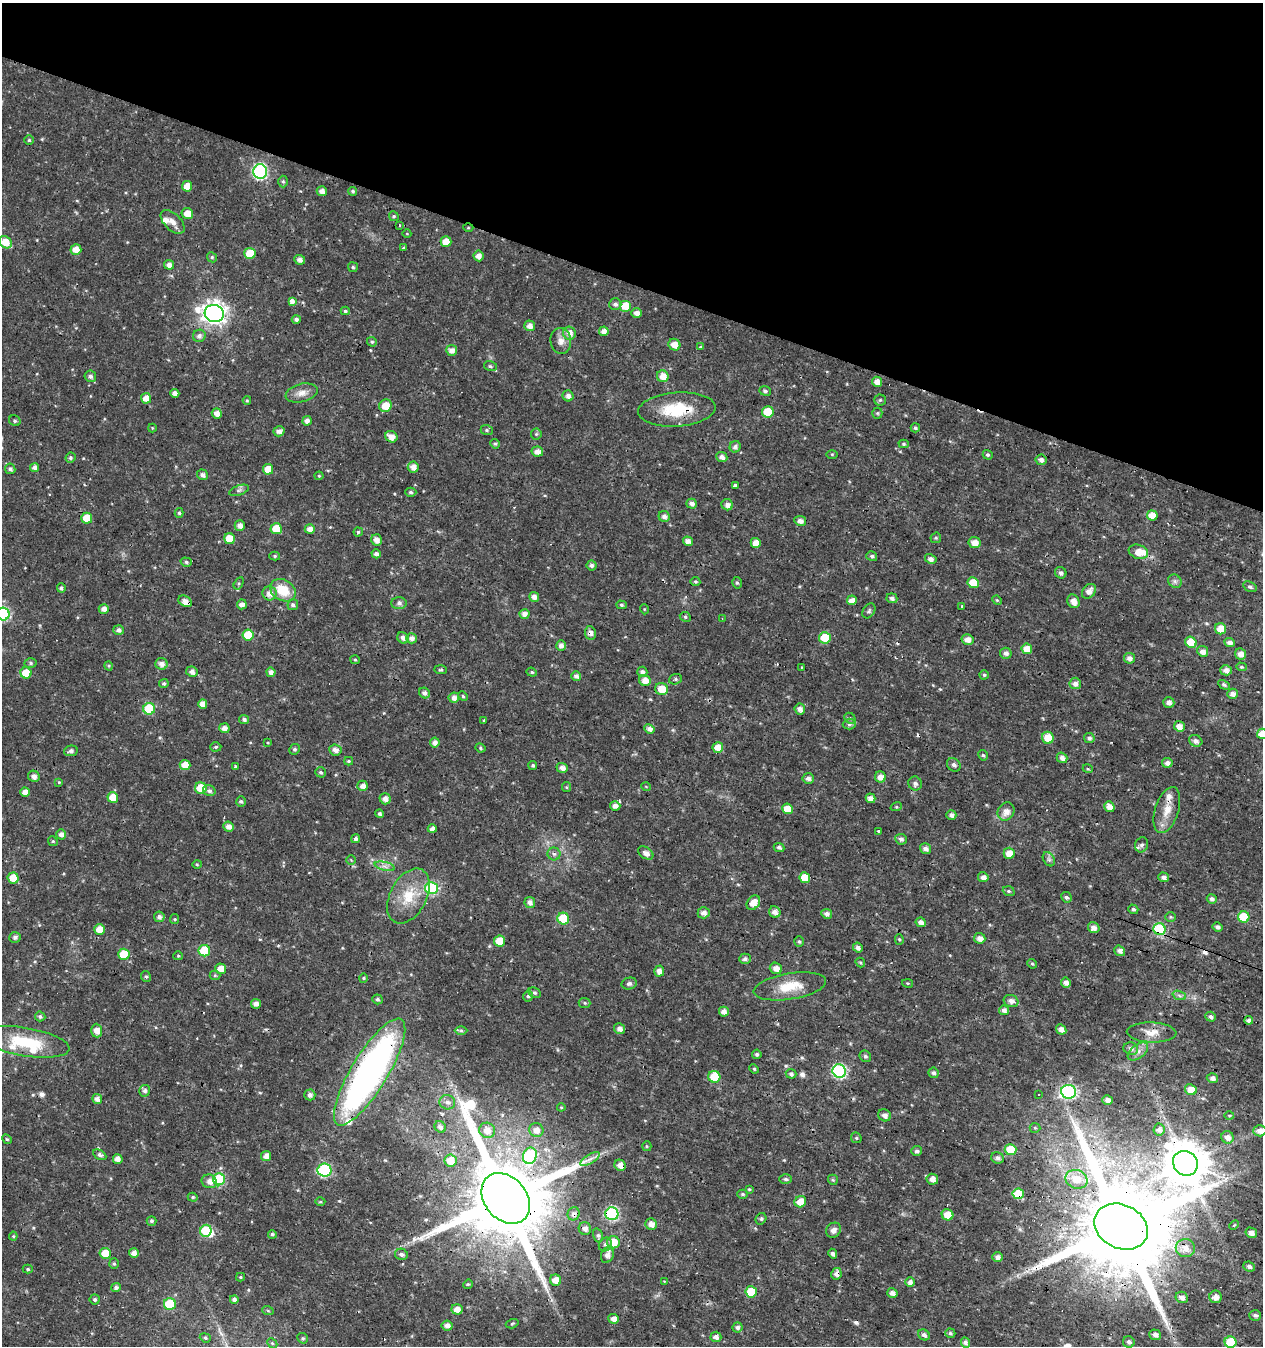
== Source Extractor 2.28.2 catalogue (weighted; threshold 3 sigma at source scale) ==
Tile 2 of 4 x 4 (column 2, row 1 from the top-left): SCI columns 1539-2799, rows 4031-5374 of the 5534 x 5379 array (HDU 1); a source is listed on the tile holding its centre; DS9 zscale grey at full resolution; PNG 1265 x 1348 px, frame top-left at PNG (2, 3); each listed source drawn as its Kron ellipse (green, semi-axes under 4 px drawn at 4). Shown black and unused: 21% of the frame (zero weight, under 3 of 4 exposures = <1% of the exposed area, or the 3 px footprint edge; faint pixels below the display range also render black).
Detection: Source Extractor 2.28.2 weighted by HDU 2 'WHT'; one run over the whole footprint, this tile lists its part. Background 0.0159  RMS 0.0022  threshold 0.00973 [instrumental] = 3 sigma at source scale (4.5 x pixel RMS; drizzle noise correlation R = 1.50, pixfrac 1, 0.0396/0.0396 arcsec/px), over >= 5 px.
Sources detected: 447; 2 inside a brighter object's white glare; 9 cosmic-ray / hot-pixel residue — neither listed nor drawn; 7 inside a brighter listed object's ellipse — not listed separately; the other 429 listed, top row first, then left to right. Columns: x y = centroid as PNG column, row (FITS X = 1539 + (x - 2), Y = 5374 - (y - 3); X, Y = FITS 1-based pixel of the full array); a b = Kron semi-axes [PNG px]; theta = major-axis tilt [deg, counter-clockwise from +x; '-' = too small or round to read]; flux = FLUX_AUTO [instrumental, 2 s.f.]
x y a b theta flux
29 140 5 4 - 0.34
260 171 7 7 - 38
283 181 6 5 - 0.33
187 186 5 5 - 2.8
322 191 5 4 - 1.2
353 191 4 4 - 0.43
187 214 6 5 - 2.5
394 216 5 4 - 0.32
173 222 15 8 -44 1.5
399 225 3 3 - 0.34
468 228 5 3 - 0.21
407 234 4 3 - 0.15
5 242 7 5 -41 3.3
446 242 5 5 - 2.4
403 247 3 2 - 0.33
76 249 5 5 - 2
250 253 5 5 - 5
479 256 5 5 - 1.3
212 257 5 4 - 0.34
300 260 5 4 - 0.93
169 265 5 5 - 1.2
353 267 5 5 - 0.34
292 301 4 3 - 8.6
615 304 6 6 - 0.74
625 306 6 6 - 3.7
345 311 4 4 - 0.33
214 313 9 8 - 160
637 313 5 5 - 1.3
296 319 4 4 - 0.67
530 326 5 5 - 1.3
604 331 5 4 - 1.2
569 333 6 6 - 1.8
199 336 6 6 - 0.83
561 341 13 10 -84 1.6
372 342 5 4 - 0.34
674 345 6 5 - 1.9
700 347 4 3 - 0.25
452 350 5 5 - 1.4
490 366 6 5 - 0.41
90 376 5 5 - 0.65
663 376 6 5 - 2.1
877 382 5 5 - 1.5
765 391 5 5 - 0.49
175 393 4 4 - 1
302 393 16 9 15 1.8
568 396 6 5 - 1
146 398 5 5 - 1.8
247 400 4 4 - 0.22
880 400 5 5 - 0.36
385 406 6 6 - 3.5
677 409 39 17 4 9.4
768 412 6 5 - 5.5
217 413 5 5 - 1.3
877 413 5 5 - 0.32
15 421 6 5 - 0.39
307 421 5 4 - 1
152 428 4 4 - 0.18
915 428 5 4 - 0.39
487 430 6 5 - 0.36
279 431 5 5 - 1
536 434 5 5 - 0.32
391 437 6 5 - 1.8
495 444 5 4 - 0.31
904 444 5 4 - 0.29
735 447 6 5 - 0.91
537 452 6 5 - 1.4
832 454 6 4 -1 0.25
988 455 5 4 - 0.4
722 457 5 5 - 1
70 458 5 4 - 0.45
1041 460 5 5 - 0.8
35 467 4 4 - 0.97
413 467 5 5 - 1.4
10 469 5 5 - 0.57
268 469 5 5 - 3.1
202 475 6 5 - 0.78
319 476 4 4 - 0.24
736 486 3 3 - 4.3
239 490 10 5 19 0.58
411 492 5 4 - 0.45
692 504 5 5 - 0.83
727 505 6 5 - 1.2
179 513 5 4 - 0.38
1152 515 5 5 - 3.1
664 516 5 5 - 0.98
87 518 5 5 - 4.3
800 521 6 5 - 1.1
240 526 5 5 - 1.2
276 529 5 5 - 4
310 529 5 5 - 1.3
358 532 4 4 - 0.33
936 538 5 5 - 0.33
229 539 5 5 - 4.8
377 540 6 5 - 1.4
688 541 5 4 - 1.2
756 543 5 5 - 2.2
975 543 6 5 - 1.8
1138 552 10 7 -18 3
376 554 4 4 - 0.88
275 556 5 4 - 0.35
872 556 5 5 - 0.44
931 559 6 4 -31 1.1
186 562 6 4 -16 0.42
592 565 5 5 - 0.65
1061 573 6 5 - 0.58
1175 581 7 6 - 0.61
695 582 5 4 - 0.36
239 583 6 4 59 0.34
737 583 6 4 -73 0.36
973 583 6 5 - 4.1
1250 587 7 4 -27 0.49
61 588 5 4 - 0.58
283 590 13 10 -31 5.3
1089 591 8 6 48 1.4
270 593 7 7 - 1.7
534 597 5 5 - 1.2
892 598 5 5 - 0.73
852 600 5 5 - 2.2
997 600 5 4 - 0.25
185 601 7 5 -34 1.5
1073 601 7 6 - 1.7
399 603 8 5 -2 0.62
242 604 5 5 - 1.1
293 605 5 5 - 0.54
622 605 5 4 - 0.36
961 606 3 3 - 0.46
104 609 5 4 - 1.1
644 609 5 3 - 0.18
869 611 8 5 56 0.45
3 614 6 6 - 27
524 614 5 4 - 1.2
685 617 6 4 -24 0.36
723 619 4 2 - 0.22
1220 629 5 5 - 3
119 630 5 4 - 0.75
590 633 7 5 -81 1
248 635 5 5 - 5.7
403 638 6 5 - 0.92
411 638 5 5 - 1.1
825 638 6 5 - 8.8
967 640 6 5 - 1.5
1191 642 6 5 - 4.3
1230 642 5 4 - 1.1
561 645 5 5 - 0.99
1027 649 5 5 - 2.5
1203 651 5 5 - 1.2
1006 653 6 5 - 0.77
1241 654 6 5 - 1.4
1129 658 5 5 - 1.1
355 660 5 4 - 0.25
31 663 6 5 - 0.43
161 664 6 6 - 1.2
109 666 5 3 - 0.22
801 667 3 3 - 0.43
1241 667 5 4 - 0.29
441 670 6 4 -3 0.31
1226 670 6 5 - 1.1
192 672 6 5 - 1.1
271 672 4 4 - 0.93
532 672 5 4 - 0.3
642 672 5 5 - 0.67
26 673 5 5 - 3.9
984 675 4 4 - 0.35
576 676 5 4 - 0.97
675 679 6 5 - 0.37
645 680 6 5 - 1.9
164 683 4 4 - 0.44
1075 683 6 5 - 0.98
1224 685 6 4 -30 0.43
662 689 6 6 - 3.2
424 693 6 5 - 0.75
1232 694 5 5 - 1.1
463 696 5 4 - 0.3
454 697 5 5 - 1.1
1169 703 6 5 - 1
203 704 5 4 - 1.4
149 709 6 6 - 12
800 709 5 5 - 1.1
850 718 6 5 - 0.41
244 719 5 4 - 0.52
484 720 3 3 - 0.9
849 724 6 5 - 0.62
1179 726 5 5 - 1.7
224 728 5 5 - 1.2
649 729 5 4 - 1
1262 734 5 5 - 3.1
1048 738 6 5 - 3.6
1089 738 5 5 - 0.56
1196 741 7 5 -30 0.86
268 743 4 2 - 0.18
435 743 5 5 - 1.1
216 747 5 4 - 0.36
480 748 5 3 - 0.32
718 748 5 5 - 2.9
295 749 5 5 - 0.41
335 750 6 5 - 1.2
71 751 7 5 11 0.75
983 755 5 4 - 0.35
1062 758 5 5 - 1
349 761 4 4 - 0.28
1167 763 5 5 - 1
185 765 5 5 - 2.9
533 765 4 4 - 0.38
954 765 7 6 - 0.7
235 766 3 3 - 0.39
562 768 5 5 - 1.2
1088 769 5 3 - 0.19
321 772 5 5 - 0.44
34 776 6 5 - 1.1
880 777 5 5 - 1.4
808 778 6 5 - 0.91
59 782 3 3 - 0.19
915 783 7 6 - 0.78
363 786 5 5 - 1.3
566 787 5 4 - 0.24
646 787 5 3 - 0.17
201 788 6 5 - 5
209 791 6 5 - 0.61
25 792 5 4 - 1.5
113 798 5 5 - 3.4
871 798 5 4 - 1.2
385 799 5 5 - 1.3
241 802 5 5 - 0.41
615 806 5 4 - 1.1
896 807 6 4 18 0.26
1109 807 6 5 - 1.6
788 809 5 5 - 4
1167 810 24 11 72 3.4
1006 811 9 8 - 1.8
379 814 4 4 - 0.44
951 815 5 4 - 0.98
229 827 5 5 - 1.3
432 829 4 4 - 1.1
879 832 3 3 - 0.97
61 834 5 5 - 1
356 839 4 4 - 0.64
901 839 6 5 - 0.66
53 841 5 4 - 0.27
1142 845 7 6 - 0.85
779 847 5 4 - 0.56
926 849 5 5 - 0.95
646 853 8 5 -34 1.4
1009 853 5 5 - 2.4
554 854 6 6 - 0.56
1049 859 7 5 -59 0.52
351 860 5 4 - 0.24
197 864 5 4 - 0.25
385 866 10 4 -13 0.73
983 877 5 5 - 0.98
1164 877 5 4 - 0.84
13 878 5 5 - 3.3
805 878 5 5 - 3.8
431 888 6 6 - 22
1009 891 6 4 -20 0.33
408 896 29 18 62 6.8
1066 897 5 5 - 0.48
1212 899 5 4 - 0.72
530 902 5 5 - 1.1
753 903 8 6 52 2.5
1133 909 5 4 - 0.44
775 912 6 5 - 1.2
704 913 6 5 - 1.1
827 914 5 5 - 0.88
159 917 5 5 - 0.82
1170 917 5 5 - 0.32
1244 917 6 5 - 8
563 918 6 5 - 8.6
175 919 5 4 - 0.26
921 922 5 4 - 1.1
1217 927 5 4 - 0.6
1094 928 6 5 - 1.1
99 929 5 5 - 2.5
1160 929 6 6 - 20
15 937 6 5 - 0.61
980 938 6 5 - 1.2
899 939 5 4 - 0.29
500 941 5 5 - 4.2
799 942 5 4 - 0.4
858 948 5 4 - 0.82
204 951 6 5 - 8.3
1120 951 6 5 - 0.91
124 954 5 5 - 6.2
178 956 5 4 - 0.25
745 959 6 5 - 0.63
860 962 5 4 - 0.27
1032 964 5 4 - 0.29
776 968 6 5 - 1.4
221 969 5 5 - 2
659 971 5 5 - 1.3
215 975 5 5 - 0.29
146 976 6 4 -66 0.35
363 978 4 4 - 0.25
907 983 5 4 - 0.24
1066 983 5 5 - 1.2
629 984 7 6 - 0.64
790 986 36 13 9 5.6
535 993 6 5 - 0.45
1179 995 7 4 -20 0.49
528 996 5 5 - 0.42
378 999 5 4 - 0.49
1011 1001 7 6 - 1.1
585 1003 6 5 - 0.35
256 1004 5 5 - 1.1
1004 1010 5 5 - 0.89
724 1012 5 4 - 1.2
40 1016 5 5 - 0.47
1211 1017 5 5 - 0.54
1249 1020 4 4 - 0.99
619 1029 6 5 - 1.1
1061 1029 6 4 -45 1
97 1031 7 5 -87 1.8
461 1031 6 4 -1 0.35
1152 1032 25 10 -2 2.7
25 1042 45 14 -9 10
1131 1049 7 6 - 0.83
1138 1052 12 7 37 1.2
757 1054 5 4 - 0.46
865 1056 6 5 - 0.47
754 1069 5 4 - 0.29
839 1071 7 6 - 38
370 1072 61 18 59 85
934 1073 5 5 - 0.57
791 1074 5 5 - 0.58
714 1077 6 6 - 5.6
1212 1078 6 5 - 0.86
1191 1090 6 5 - 3.1
145 1091 6 5 - 0.62
1068 1092 7 6 - 35
310 1095 5 5 - 0.81
1039 1095 3 2 - 0.14
97 1099 5 5 - 1.1
1107 1100 5 4 - 1
447 1102 8 7 - 0.81
561 1107 4 4 - 0.21
885 1115 6 6 - 1
1229 1116 5 3 - 0.22
440 1127 6 5 - 0.76
1035 1128 5 5 - 0.28
487 1130 8 7 - 1.8
536 1130 7 6 - 1.3
1159 1130 6 5 - 1
1260 1131 6 5 - 1.4
1227 1137 6 6 - 1.5
856 1138 6 5 - 0.33
7 1139 5 4 - 0.3
647 1146 5 4 - 0.25
1011 1150 6 5 - 7.3
917 1151 5 5 - 0.61
100 1155 7 4 -30 0.61
266 1156 5 5 - 1.4
530 1156 8 7 - 18
998 1158 6 5 - 0.71
118 1159 5 4 - 1.5
590 1159 11 4 31 0.97
450 1160 6 6 - 3.1
1185 1163 13 12 - 780
620 1165 6 5 - 1.2
324 1170 7 6 - 26
219 1179 6 6 - 17
786 1179 6 5 - 0.47
932 1179 6 5 - 1.5
1076 1179 11 9 -20 2.8
833 1180 5 5 - 0.29
209 1181 8 6 -22 1.4
749 1189 4 3 - 0.27
743 1194 5 4 - 0.34
1018 1194 5 5 - 7.1
193 1197 5 4 - 0.29
506 1198 28 21 -50 4100
320 1202 5 3 - 0.24
800 1202 6 5 - 2.9
574 1214 7 6 - 1
612 1214 6 6 - 30
948 1215 6 5 - 3.2
761 1219 6 5 - 0.43
151 1221 5 5 - 0.45
651 1224 6 5 - 1.3
1234 1225 5 3 - 0.28
1121 1227 28 22 -26 5600
585 1229 6 6 - 1.1
833 1230 8 7 - 1.1
206 1231 6 5 - 9.2
1251 1233 6 5 - 1.2
272 1234 4 4 - 0.44
598 1235 7 4 -73 0.45
13 1236 4 4 - 0.25
613 1242 6 6 - 3.3
605 1245 7 6 - 0.57
1185 1248 9 9 - 1.6
105 1253 5 5 - 3.4
134 1253 5 4 - 1.2
401 1254 6 5 - 0.69
833 1254 5 4 - 0.63
607 1255 8 6 69 1.3
997 1257 5 5 - 1.1
114 1264 5 5 - 0.32
1249 1266 6 5 - 0.6
28 1269 5 4 - 0.31
836 1274 6 5 - 1.2
240 1277 4 4 - 0.27
556 1280 6 5 - 2.4
664 1281 4 2 - 0.13
910 1282 5 4 - 1
468 1284 5 4 - 0.26
116 1287 5 4 - 0.67
751 1292 6 5 - 6.4
892 1293 5 5 - 1
1182 1297 6 5 - 1
1216 1297 6 6 - 1.5
234 1299 4 4 - 0.73
95 1300 5 5 - 0.46
170 1304 6 6 - 9.2
457 1309 5 5 - 1.7
268 1311 6 3 -19 0.24
1255 1315 6 5 - 0.58
613 1319 5 4 - 1.3
512 1324 6 4 17 0.3
447 1326 5 5 - 1.1
737 1327 5 5 - 0.7
950 1333 5 4 - 0.4
924 1335 6 5 - 0.78
1155 1335 6 5 - 0.93
716 1337 5 5 - 0.98
205 1338 5 4 - 0.31
303 1338 5 5 - 0.34
965 1342 5 4 - 0.74
1129 1342 6 5 - 0.64
1230 1342 6 5 - 7.7
272 1343 6 4 -45 0.3
Overlapping masked pixels (flux is a lower limit): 19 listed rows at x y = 260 171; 468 228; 677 409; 391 437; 229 539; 973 583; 185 601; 1220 629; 590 633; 1160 929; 370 1072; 1185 1163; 620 1165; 1018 1194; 506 1198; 574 1214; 612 1214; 1121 1227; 836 1274
Isophote crosses this tile's border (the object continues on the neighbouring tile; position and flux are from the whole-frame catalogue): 5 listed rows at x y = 5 242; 3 614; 1262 734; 1260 1131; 1230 1342